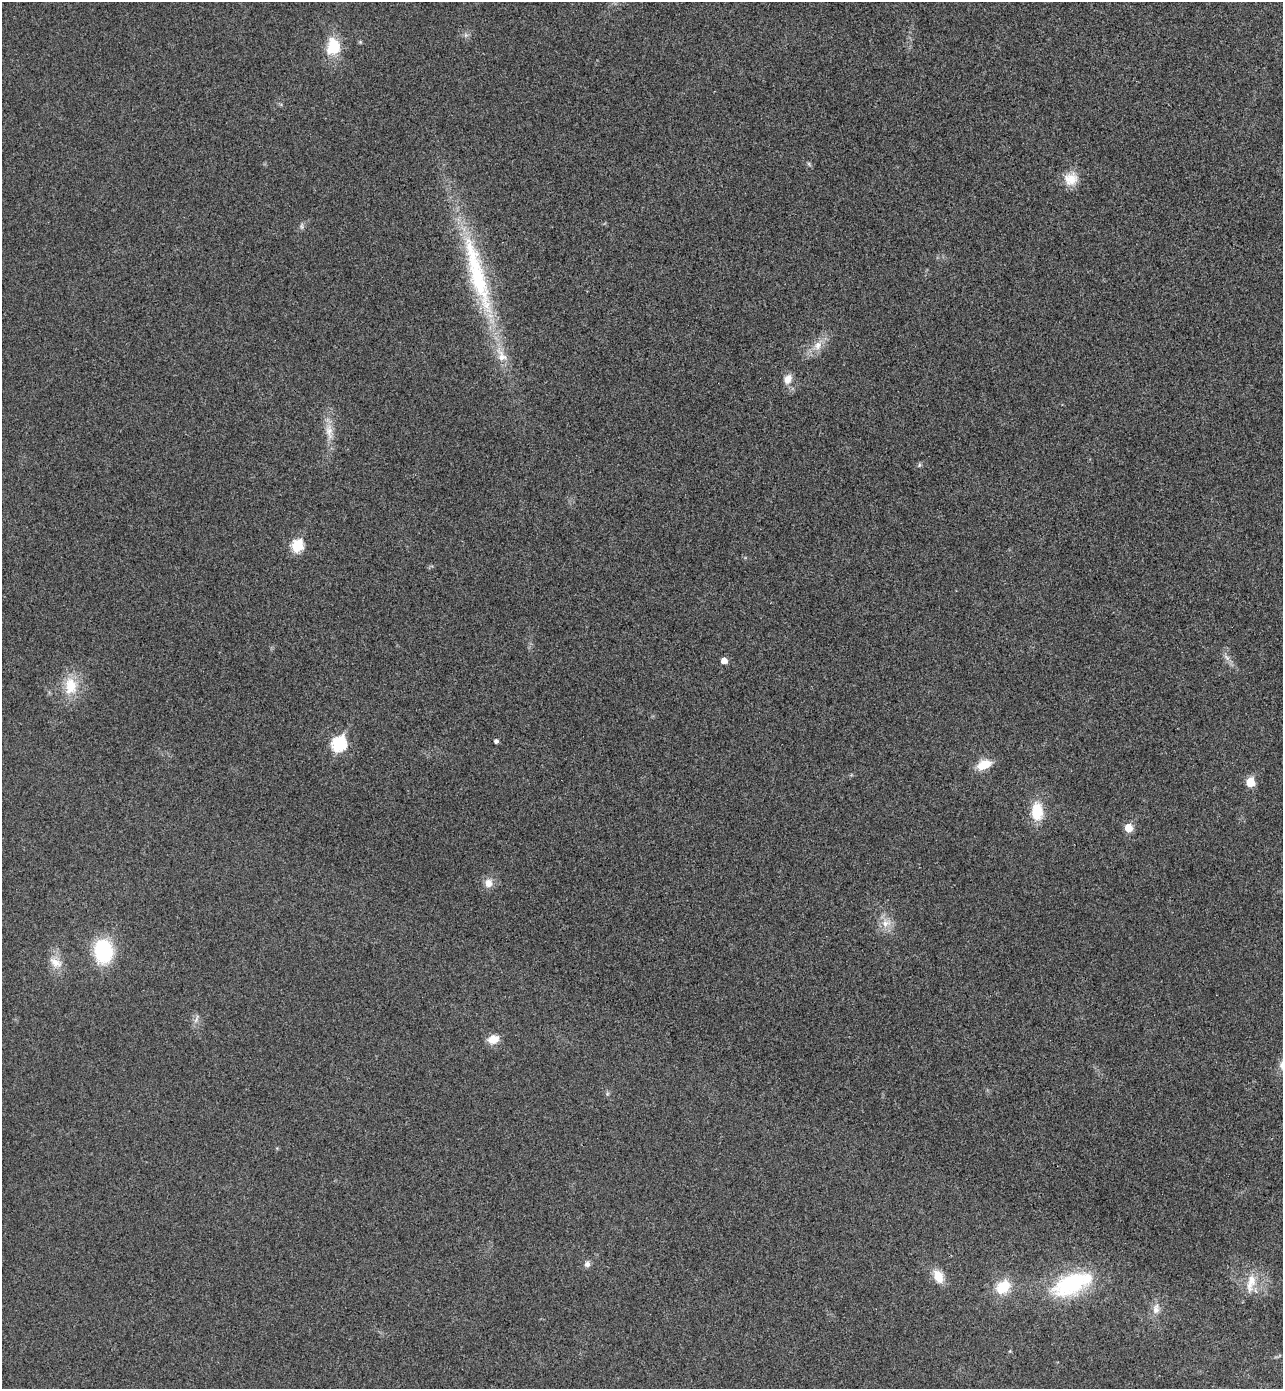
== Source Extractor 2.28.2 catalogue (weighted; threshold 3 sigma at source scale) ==
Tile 6 of 4 x 4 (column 2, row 2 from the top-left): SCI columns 1474-2754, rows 2804-4190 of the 5641 x 5604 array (HDU 1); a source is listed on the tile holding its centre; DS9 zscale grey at full resolution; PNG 1285 x 1391 px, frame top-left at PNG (2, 2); no overlay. Shown black and unused: <1% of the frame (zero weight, under 3 of 4 exposures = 6% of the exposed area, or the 3 px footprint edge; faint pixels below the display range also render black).
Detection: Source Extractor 2.28.2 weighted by HDU 2 'WHT'; one run over the whole footprint, this tile lists its part. Background 0.0198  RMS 0.0062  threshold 0.028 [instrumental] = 3 sigma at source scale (4.5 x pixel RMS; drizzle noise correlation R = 1.50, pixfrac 1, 0.05/0.05 arcsec/px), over >= 5 px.
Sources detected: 33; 2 inside a brighter listed object's ellipse — not listed separately; the other 31 listed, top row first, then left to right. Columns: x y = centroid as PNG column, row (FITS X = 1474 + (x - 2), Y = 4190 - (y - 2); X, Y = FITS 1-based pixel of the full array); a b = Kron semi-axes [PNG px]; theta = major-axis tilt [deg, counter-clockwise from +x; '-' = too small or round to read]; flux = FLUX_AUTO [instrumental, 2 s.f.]
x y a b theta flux
333 47 21 17 82 19
809 164 6 4 -72 0.86
1071 179 18 18 - 9.9
302 226 10 4 -90 1.3
477 274 128 21 -74 89
818 345 13 11 57 6.3
787 379 12 9 64 5.4
329 432 24 9 -82 8.4
919 465 6 4 72 0.89
297 546 7 6 - 43
1227 657 11 5 -51 2.5
724 660 5 5 - 5
71 686 24 16 88 17
496 741 4 4 - 1.9
339 744 8 7 - 80
984 764 15 9 22 13
1250 782 6 6 - 19
1037 811 21 13 90 17
1128 828 6 6 - 12
489 883 11 10 - 5.2
886 923 14 8 15 5.5
103 951 21 16 -84 52
56 962 19 11 -32 7.6
196 1019 14 4 69 2
493 1039 14 11 18 6.5
587 1264 7 7 - 2.5
938 1276 15 10 -65 10
1251 1282 28 11 78 11
1071 1283 46 26 29 52
1003 1287 15 11 42 18
1156 1309 15 9 87 4.9